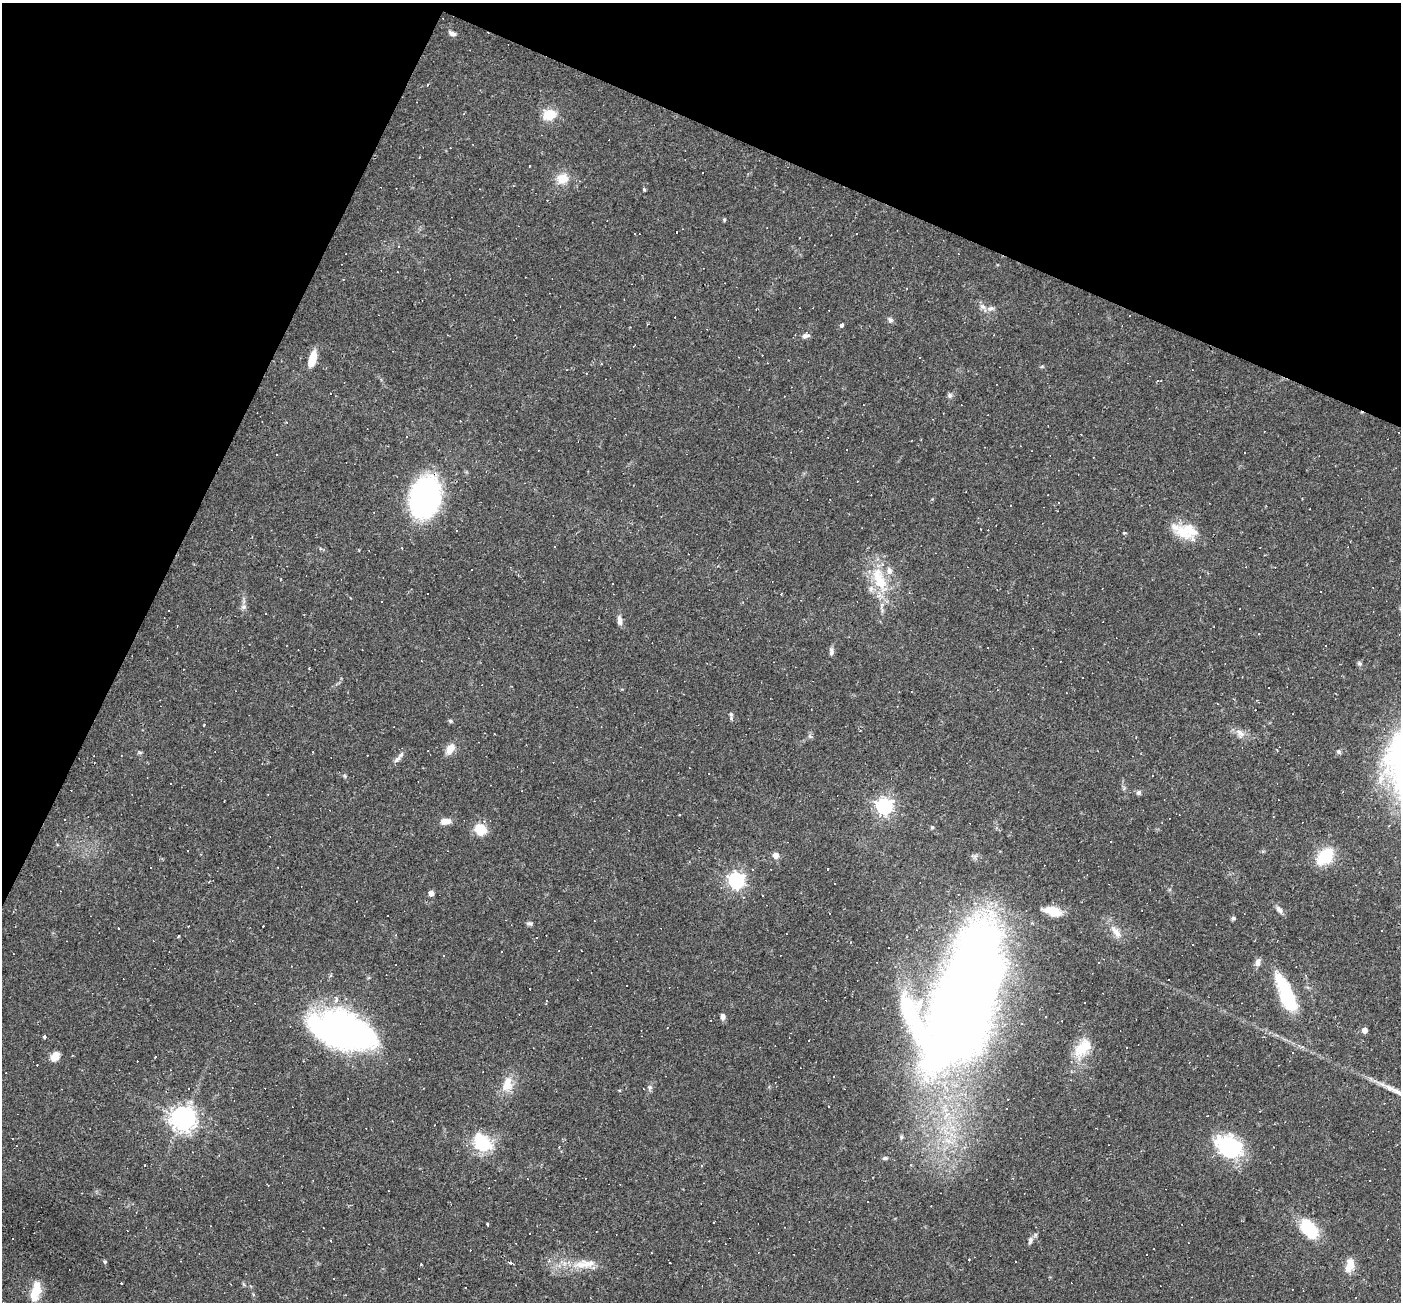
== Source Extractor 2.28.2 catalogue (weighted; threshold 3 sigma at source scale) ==
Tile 2 of 4 x 4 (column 2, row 1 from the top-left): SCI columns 1400-2798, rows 4174-5473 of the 5597 x 5610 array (HDU 1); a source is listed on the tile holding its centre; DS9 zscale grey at full resolution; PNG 1403 x 1304 px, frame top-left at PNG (2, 3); no overlay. Shown black and unused: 22% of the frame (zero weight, under 2 of 3 exposures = <1% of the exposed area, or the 3 px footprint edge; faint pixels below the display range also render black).
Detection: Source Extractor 2.28.2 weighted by HDU 2 'WHT'; one run over the whole footprint, this tile lists its part. Background 0.0362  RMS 0.0048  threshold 0.0215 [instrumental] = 3 sigma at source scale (4.5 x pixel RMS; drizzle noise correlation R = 1.50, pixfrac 1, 0.05/0.05 arcsec/px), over >= 5 px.
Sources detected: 184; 3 inside a brighter object's white glare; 76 cosmic-ray / hot-pixel residue — not listed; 7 inside a brighter listed object's ellipse — not listed separately; the other 98 listed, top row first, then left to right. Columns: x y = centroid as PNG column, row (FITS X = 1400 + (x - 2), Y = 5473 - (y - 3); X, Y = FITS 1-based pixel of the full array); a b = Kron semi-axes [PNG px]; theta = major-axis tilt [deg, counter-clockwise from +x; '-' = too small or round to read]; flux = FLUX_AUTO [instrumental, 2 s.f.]
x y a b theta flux
452 33 10 5 -23 1.7
549 115 15 12 19 8.6
419 157 3 2 - 0.37
530 166 2 2 - 0.4
702 173 2 2 - 0.38
562 179 16 13 -1 6.7
644 190 4 3 - 0.79
724 220 5 3 - 0.5
635 234 3 2 - 0.28
343 279 3 2 - 0.34
982 307 8 6 -41 1.8
991 308 10 6 11 1.7
890 320 8 5 -53 1.1
841 325 4 3 - 1.9
806 336 11 6 15 1.7
920 358 3 2 - 0.56
312 359 16 7 74 9.1
950 395 7 6 - 1.1
276 455 3 3 - 1.4
425 497 27 19 76 130
980 529 3 2 - 0.4
457 531 3 3 - 1.6
1183 532 34 15 -33 11
879 579 37 15 -68 19
244 607 8 6 19 1.3
169 610 3 3 - 4.1
619 620 12 5 -84 2.5
831 652 9 5 -89 1.5
1359 663 7 6 - 0.95
731 714 7 5 -82 0.92
450 721 6 4 -21 0.69
204 725 3 2 - 0.58
1240 733 14 8 -55 3.1
494 734 2 2 - 0.3
450 749 13 8 57 4.6
1339 751 6 5 - 0.83
140 752 6 4 -1 0.64
397 759 13 5 38 1.9
170 783 3 3 - 1.1
1139 792 7 6 - 1
884 806 6 6 - 170
445 821 11 7 3 3.8
932 827 4 4 - 0.81
480 829 12 10 -49 9.9
201 854 3 2 - 0.39
776 855 6 6 - 3.3
1325 856 25 15 46 15
151 868 2 2 - 0.4
828 869 3 3 - 1.5
736 880 6 6 - 160
431 893 4 4 - 3.4
958 894 3 2 - 0.47
762 895 2 2 - 0.36
1279 909 13 6 -48 1.8
1053 911 20 10 -14 8.2
1233 918 6 5 - 0.71
530 923 9 4 -1 0.97
188 926 3 2 - 0.8
1116 932 20 8 -53 4.4
178 936 3 2 - 0.76
1258 962 10 7 70 2.1
1168 979 3 2 - 0.53
346 998 4 4 - 0.57
1288 1000 29 17 -57 21
963 1001 106 46 69 1100
546 1003 5 2 - 0.62
723 1016 8 6 87 1.6
337 1030 53 31 -28 160
1365 1030 5 4 - 3
44 1036 3 3 - 1.5
1083 1048 29 16 47 12
55 1056 12 8 53 3.9
155 1057 3 3 - 0.57
834 1077 3 3 - 2.5
507 1084 21 12 71 7.9
650 1087 7 5 -45 1
183 1118 7 7 - 460
482 1143 14 10 -41 34
559 1147 3 2 - 0.32
1227 1147 34 28 4 30
1273 1147 3 2 - 0.3
192 1152 3 2 - 0.29
885 1158 7 4 9 0.91
702 1165 3 3 - 0.67
268 1185 3 2 - 0.39
714 1222 3 2 - 0.95
488 1224 3 3 - 1.2
1308 1229 21 12 -51 23
1030 1240 10 6 74 1.6
330 1241 3 3 - 1.5
651 1253 3 2 - 0.36
969 1260 3 2 - 0.48
105 1262 5 4 - 0.53
511 1263 4 3 - 6.4
585 1264 33 10 6 9.3
1350 1265 14 8 76 7.2
122 1283 2 2 - 0.47
36 1291 24 10 76 8.3
Overlapping masked pixels (flux is a lower limit): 2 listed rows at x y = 425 497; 963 1001
Unlisted compact peaks at least as high as the median listed source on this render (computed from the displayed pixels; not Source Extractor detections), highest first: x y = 1124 533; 345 776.